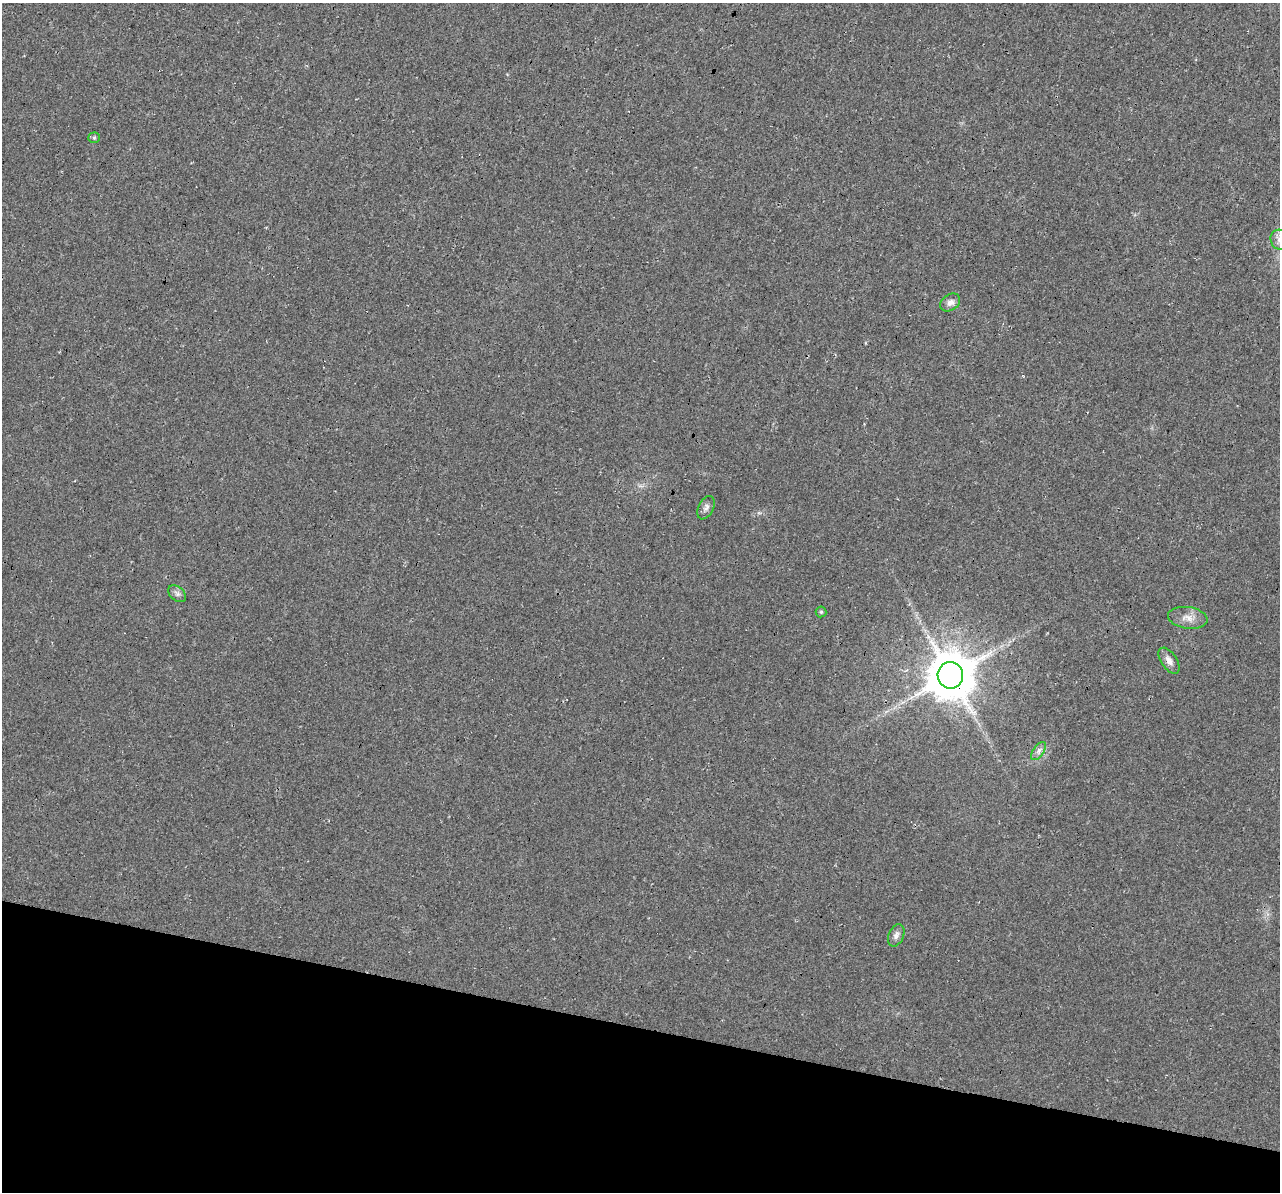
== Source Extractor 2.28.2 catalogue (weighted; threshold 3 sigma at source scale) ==
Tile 15 of 4 x 4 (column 3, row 4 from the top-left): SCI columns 2581-3858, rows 339-1528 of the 5152 x 5375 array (HDU 1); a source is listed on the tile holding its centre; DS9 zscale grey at full resolution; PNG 1282 x 1194 px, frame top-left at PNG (2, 3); each listed source drawn as its Kron ellipse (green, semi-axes under 4 px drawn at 4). Shown black and unused: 14% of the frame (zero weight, under 3 of 4 exposures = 5% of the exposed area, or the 3 px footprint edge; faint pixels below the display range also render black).
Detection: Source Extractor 2.28.2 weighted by HDU 2 'WHT'; one run over the whole footprint, this tile lists its part. Background 0.0162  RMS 0.0068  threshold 0.0305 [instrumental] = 3 sigma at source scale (4.5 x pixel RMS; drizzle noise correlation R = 1.50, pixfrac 1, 0.0396/0.0396 arcsec/px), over >= 5 px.
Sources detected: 11; all 11 listed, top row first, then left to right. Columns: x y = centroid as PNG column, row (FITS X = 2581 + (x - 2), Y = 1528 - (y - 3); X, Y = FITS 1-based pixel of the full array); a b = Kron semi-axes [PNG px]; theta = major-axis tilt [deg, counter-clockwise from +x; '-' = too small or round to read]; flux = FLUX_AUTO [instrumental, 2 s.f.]
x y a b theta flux
94 138 5 5 - 1
1279 240 10 8 -77 4.4
950 303 11 8 34 3.6
706 508 12 7 63 2.8
177 594 10 7 -39 2.3
821 612 5 5 - 0.97
1188 618 20 11 -8 6.8
1169 661 14 8 -56 4.3
950 675 13 13 - 3300
1038 751 10 5 54 2.5
896 935 11 7 67 3.2
Overlapping masked pixels (flux is a lower limit): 1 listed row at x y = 950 675
Isophote crosses this tile's border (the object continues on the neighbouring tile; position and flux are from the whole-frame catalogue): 1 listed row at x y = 1279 240